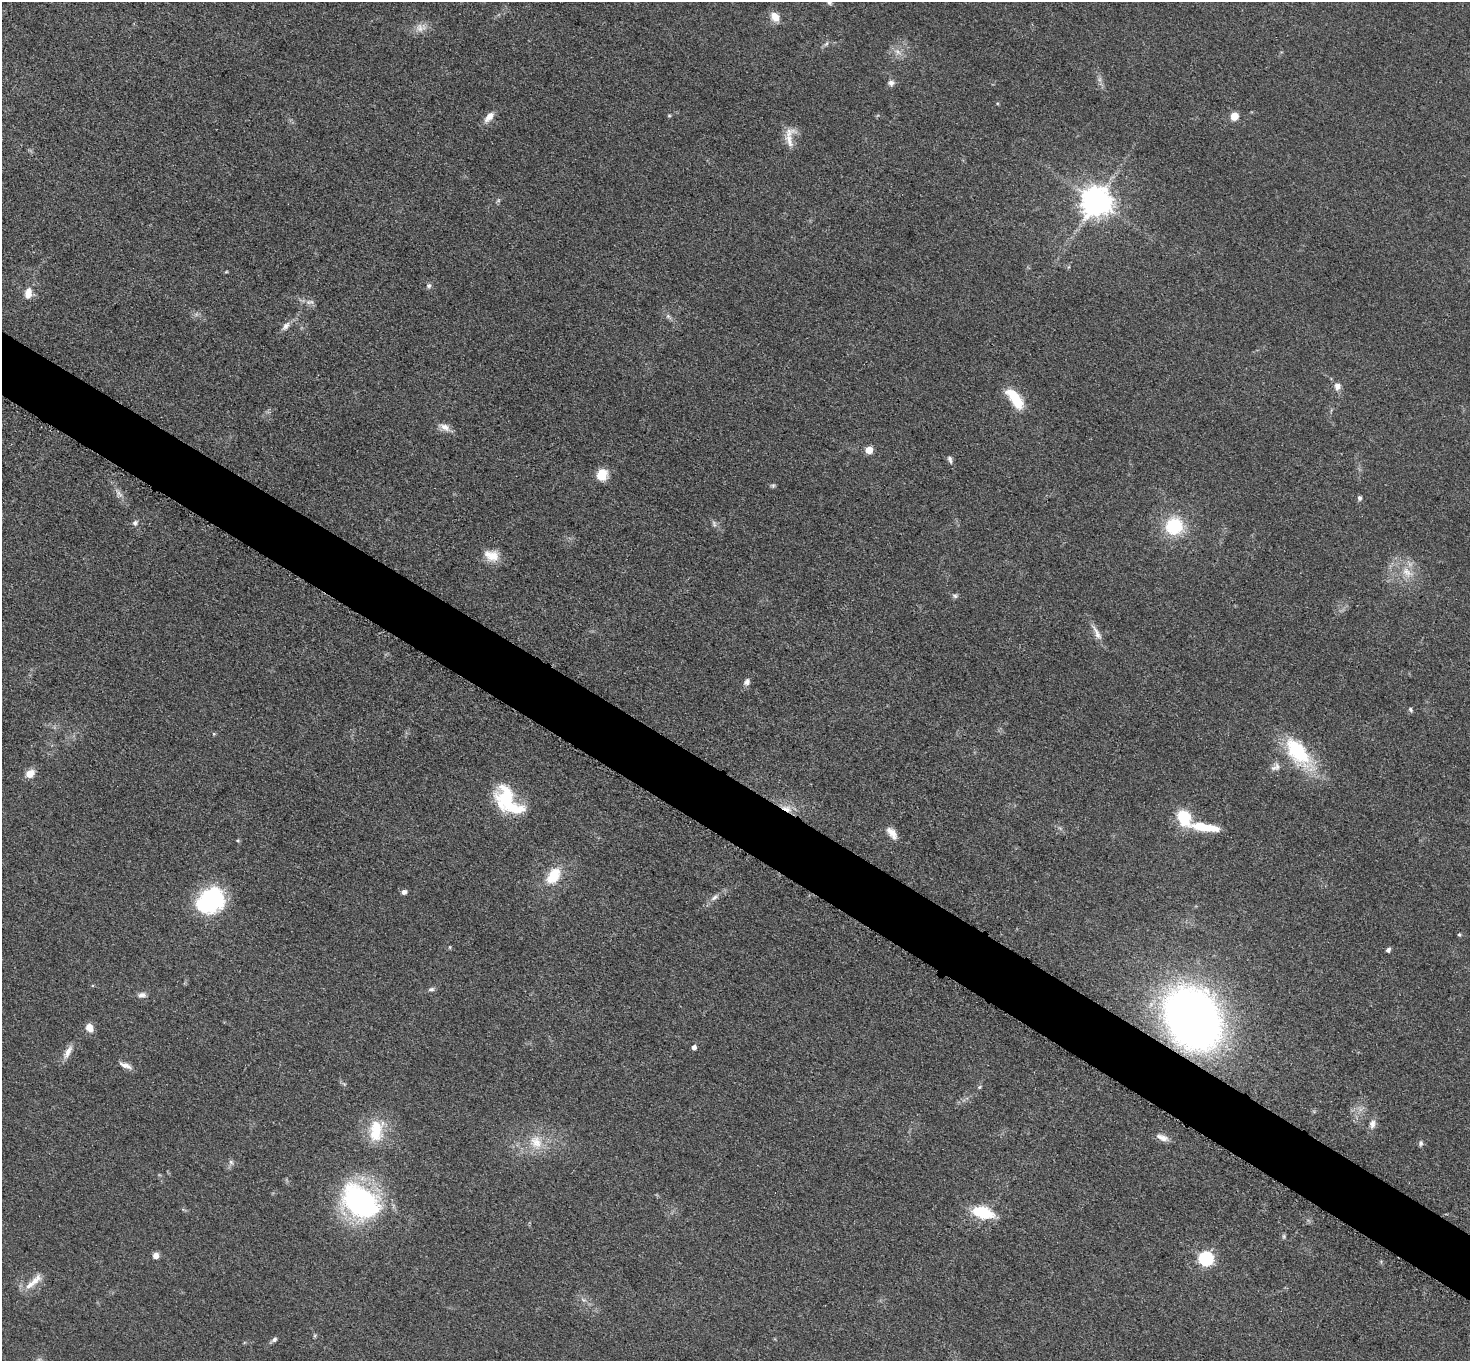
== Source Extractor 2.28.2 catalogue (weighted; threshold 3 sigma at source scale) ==
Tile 6 of 4 x 4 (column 2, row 2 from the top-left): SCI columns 1481-2948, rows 2879-4237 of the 5892 x 5898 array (HDU 1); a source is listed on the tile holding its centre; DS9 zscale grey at full resolution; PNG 1472 x 1363 px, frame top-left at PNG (2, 2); no overlay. Shown black and unused: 5% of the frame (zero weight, under 3 of 5 exposures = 1% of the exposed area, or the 3 px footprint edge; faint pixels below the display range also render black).
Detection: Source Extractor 2.28.2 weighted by HDU 2 'WHT'; one run over the whole footprint, this tile lists its part. Background 0.0481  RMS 0.0054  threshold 0.0242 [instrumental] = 3 sigma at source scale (4.5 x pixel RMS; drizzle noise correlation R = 1.50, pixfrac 1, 0.05/0.05 arcsec/px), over >= 5 px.
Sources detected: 79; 3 too faint to see at this stretch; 1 inside a brighter object's white glare — not listed; the other 75 listed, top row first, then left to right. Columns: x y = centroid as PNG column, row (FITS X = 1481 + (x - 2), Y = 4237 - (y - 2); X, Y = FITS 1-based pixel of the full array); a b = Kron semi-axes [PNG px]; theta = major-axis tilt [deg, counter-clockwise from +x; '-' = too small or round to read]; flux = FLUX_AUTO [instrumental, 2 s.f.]
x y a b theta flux
829 2 8 5 -46 1.3
775 17 12 9 -55 5.9
421 28 18 11 6 5.2
826 44 9 4 54 1.3
898 52 12 7 -34 3.3
891 83 9 8 - 2
669 115 5 4 - 0.61
1234 116 8 7 - 6.5
489 117 16 8 49 4.8
790 137 28 13 84 7.7
1096 201 9 9 - 940
226 272 5 3 - 0.54
429 286 7 7 - 1.4
28 293 15 10 82 5.6
196 314 7 5 -45 1.3
668 316 10 5 -43 1.7
286 326 15 7 49 3.1
1337 386 10 8 83 3.1
1015 398 26 11 -54 18
445 427 17 8 -24 3.9
869 450 5 5 - 11
950 459 11 5 -70 1.7
602 475 12 11 - 9.5
773 485 7 5 -7 0.96
119 493 16 8 -56 3.4
1360 498 6 5 - 1.3
135 523 8 6 44 1.7
1174 526 18 18 - 29
492 555 19 14 -14 8.7
1407 572 20 12 -41 9.5
955 596 9 5 -11 1.3
1097 633 27 7 -62 4.8
747 682 9 7 58 2.3
1410 709 6 5 - 1.1
214 734 5 4 - 0.6
1298 752 46 21 -53 41
1276 767 14 9 29 3.3
30 773 11 8 36 5.4
507 800 37 20 -49 36
787 809 16 8 -23 6
1184 818 20 15 -71 19
1205 827 38 10 -9 17
892 833 17 8 -51 5
238 840 5 4 - 0.65
553 876 21 13 55 15
404 892 6 5 - 1.9
715 897 12 6 36 2.7
206 905 26 22 -46 38
1459 934 4 4 - 0.86
450 947 6 4 90 0.51
1388 950 4 4 - 2
431 989 8 5 9 1.4
142 995 11 7 12 2.5
1193 1018 42 33 -60 490
89 1028 9 7 -68 5.3
694 1047 4 4 - 2.7
68 1052 20 7 63 4.5
125 1065 18 6 -23 3.4
344 1084 6 5 - 0.97
979 1087 5 5 - 0.8
1372 1124 14 8 82 3.3
376 1130 30 18 83 20
1162 1137 17 7 -22 3.7
536 1142 22 18 -57 13
1421 1143 7 6 - 1.4
231 1162 6 6 - 1.4
360 1201 40 27 -34 120
983 1213 16 9 -15 31
1284 1236 7 5 -71 0.93
156 1256 6 6 - 4
1206 1258 6 6 - 100
35 1280 23 9 45 6.9
583 1300 8 5 -20 1.7
315 1336 6 4 89 0.7
274 1340 8 5 35 1.4
Overlapping masked pixels (flux is a lower limit): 2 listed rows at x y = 787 809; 1193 1018
Isophote crosses this tile's border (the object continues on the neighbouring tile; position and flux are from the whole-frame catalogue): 1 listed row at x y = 829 2